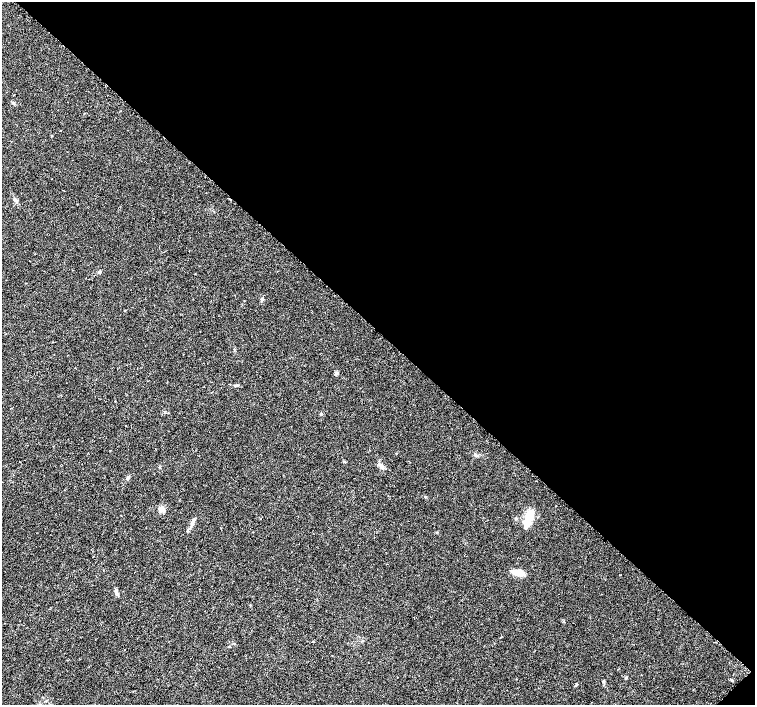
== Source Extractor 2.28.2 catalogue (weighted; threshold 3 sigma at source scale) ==
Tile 8 of 4 x 4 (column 4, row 2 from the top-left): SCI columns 4571-6075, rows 3019-4423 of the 6096 x 6087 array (HDU 1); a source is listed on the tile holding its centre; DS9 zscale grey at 2 x 2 block average (1 PNG px = mean of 2 x 2 image px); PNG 757 x 707 px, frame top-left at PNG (2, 2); no overlay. Shown black and unused: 47% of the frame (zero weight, under 2 of 3 exposures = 2% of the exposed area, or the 3 px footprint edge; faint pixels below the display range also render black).
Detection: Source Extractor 2.28.2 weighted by HDU 2 'WHT'; one run over the whole footprint, this tile lists its part. Background 0.0314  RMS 0.0055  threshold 0.0248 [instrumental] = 3 sigma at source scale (4.5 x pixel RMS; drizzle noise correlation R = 1.50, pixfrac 1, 0.0396/0.0396 arcsec/px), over >= 5 px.
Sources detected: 17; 1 cosmic-ray / hot-pixel residue — not listed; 1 inside a brighter listed object's ellipse — not listed separately; the other 15 listed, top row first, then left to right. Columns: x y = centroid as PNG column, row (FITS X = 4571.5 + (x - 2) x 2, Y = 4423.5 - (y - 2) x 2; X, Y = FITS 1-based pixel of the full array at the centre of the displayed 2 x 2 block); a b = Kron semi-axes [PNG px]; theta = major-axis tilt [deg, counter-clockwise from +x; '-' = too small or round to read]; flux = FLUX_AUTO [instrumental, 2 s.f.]
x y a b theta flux
60 130 2 2 - 2.6
16 201 7 4 -61 2.9
99 272 4 3 - 1.6
336 373 6 3 54 2.1
237 385 7 3 5 2
321 413 4 2 - 1
126 426 2 2 - 0.62
381 466 8 5 -62 4.3
127 478 6 3 52 2.1
161 509 7 7 - 6.5
528 519 20 6 70 22
518 573 10 4 -13 21
116 590 5 3 - 2.3
626 678 4 3 - 1.3
732 680 4 2 - 1
Diffuse or blended objects may show on this block-average render without a row.